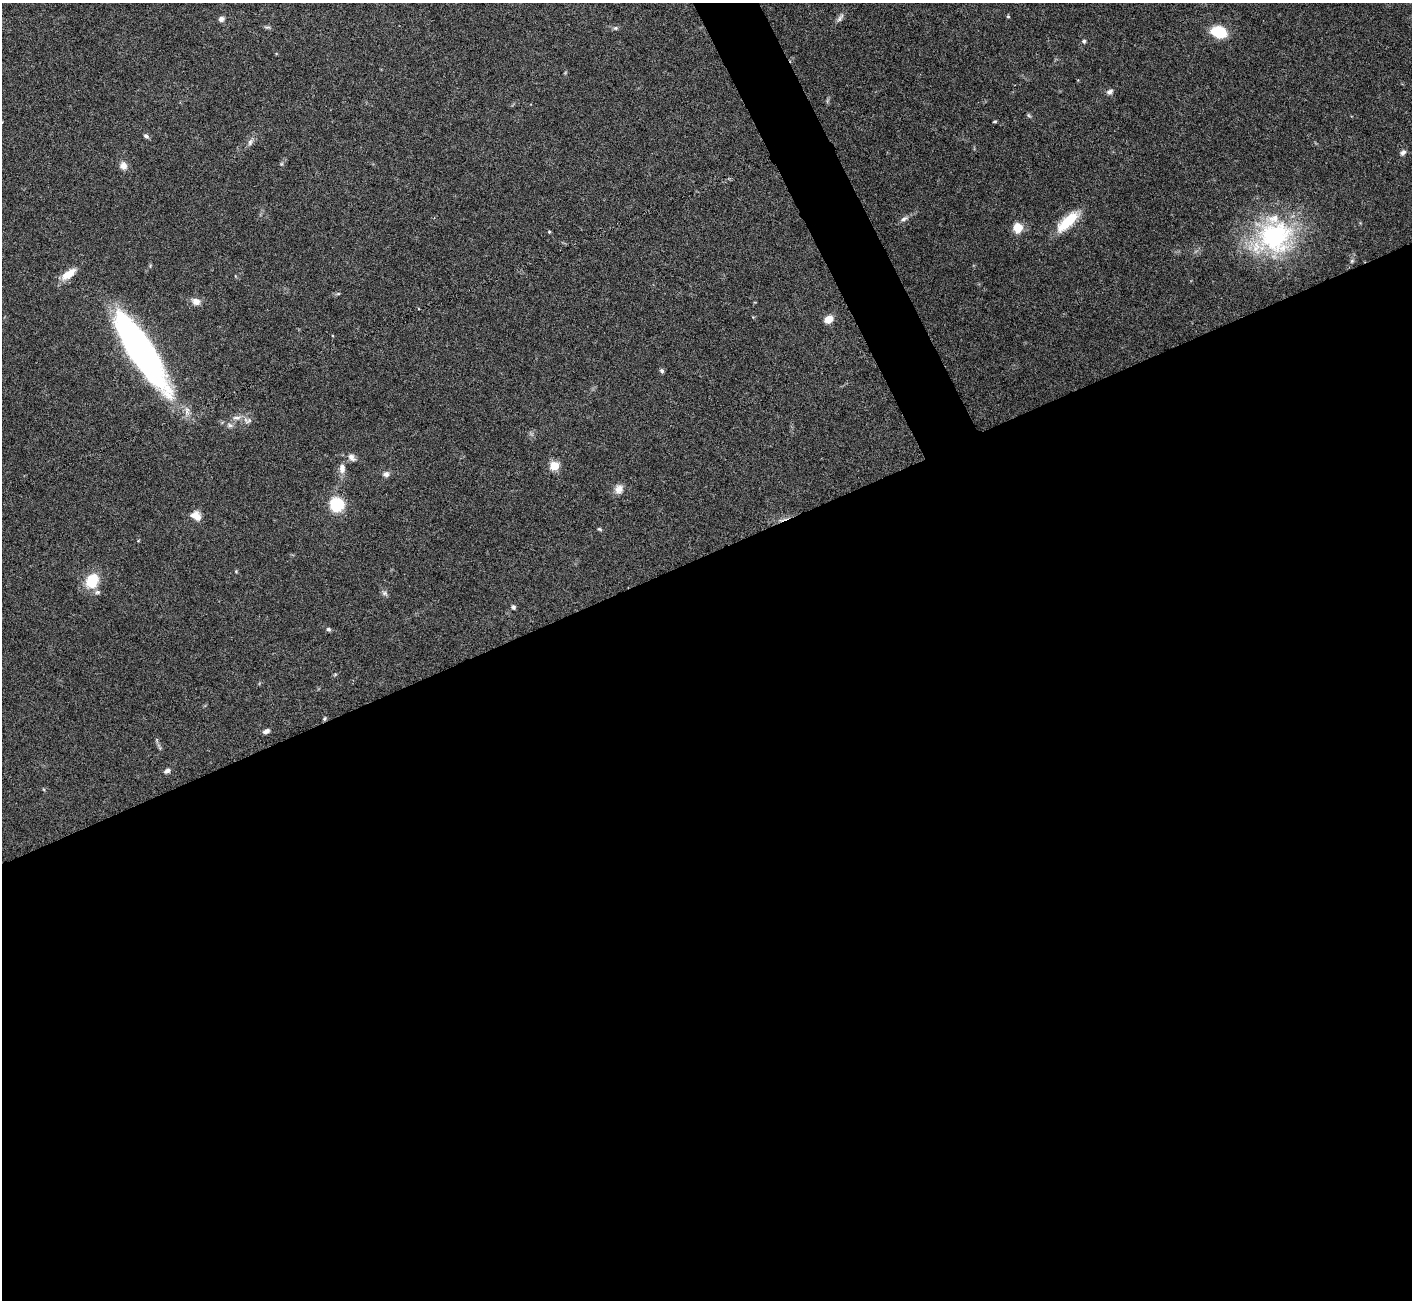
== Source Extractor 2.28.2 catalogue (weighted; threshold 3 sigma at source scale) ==
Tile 15 of 4 x 4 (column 3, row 4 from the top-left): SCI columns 2821-4230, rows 155-1452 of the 5644 x 5631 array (HDU 1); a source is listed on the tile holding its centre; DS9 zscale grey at full resolution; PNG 1414 x 1302 px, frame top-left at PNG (2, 3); no overlay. Shown black and unused: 59% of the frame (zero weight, under 3 of 6 exposures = <1% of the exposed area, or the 3 px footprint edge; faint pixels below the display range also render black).
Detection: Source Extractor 2.28.2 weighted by HDU 2 'WHT'; one run over the whole footprint, this tile lists its part. Background 0.0973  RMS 0.0033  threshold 0.0137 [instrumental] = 3 sigma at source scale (4.09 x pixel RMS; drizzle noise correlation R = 1.36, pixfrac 0.8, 0.05/0.05 arcsec/px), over >= 5 px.
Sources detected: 45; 3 inside a brighter listed object's ellipse — not listed separately; the other 42 listed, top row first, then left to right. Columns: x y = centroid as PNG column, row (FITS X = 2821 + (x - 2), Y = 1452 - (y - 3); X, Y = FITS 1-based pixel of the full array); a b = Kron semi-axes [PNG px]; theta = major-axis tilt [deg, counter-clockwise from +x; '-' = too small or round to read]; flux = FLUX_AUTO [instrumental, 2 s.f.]
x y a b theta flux
1008 17 5 3 - 0.3
840 18 14 5 56 1.1
221 19 6 5 - 1.2
615 28 6 5 - 0.54
1219 32 10 7 -12 18
1084 41 5 5 - 0.59
1110 91 8 6 38 0.99
1029 115 7 4 -45 0.46
995 121 5 3 - 0.35
146 136 7 5 -42 0.78
250 142 10 6 75 1
1403 152 8 5 46 0.95
123 166 10 9 - 1.9
904 219 10 5 25 0.96
1068 221 31 11 43 9.8
1017 228 12 10 -82 4
549 232 4 4 - 0.36
1275 236 47 43 0 44
1352 261 6 5 - 0.53
68 274 20 8 37 4.5
338 294 6 4 0 0.4
196 301 10 8 -18 2.1
829 319 10 8 36 3
140 351 69 18 -57 140
662 371 6 5 - 0.66
247 420 13 8 -5 1.6
230 425 7 5 -42 0.81
351 457 11 7 -45 1.5
554 466 5 5 - 13
342 468 14 8 -90 2.1
386 474 9 7 10 1.2
619 489 13 10 43 2.2
337 504 8 8 - 23
196 516 12 9 -33 3
599 529 6 4 -34 0.39
92 581 19 15 61 7.9
385 593 8 6 -21 0.76
513 607 6 5 - 0.6
328 629 6 5 - 0.6
324 719 6 4 72 0.49
266 731 8 5 21 1.1
167 771 8 5 24 1
Overlapping masked pixels (flux is a lower limit): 1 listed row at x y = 324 719